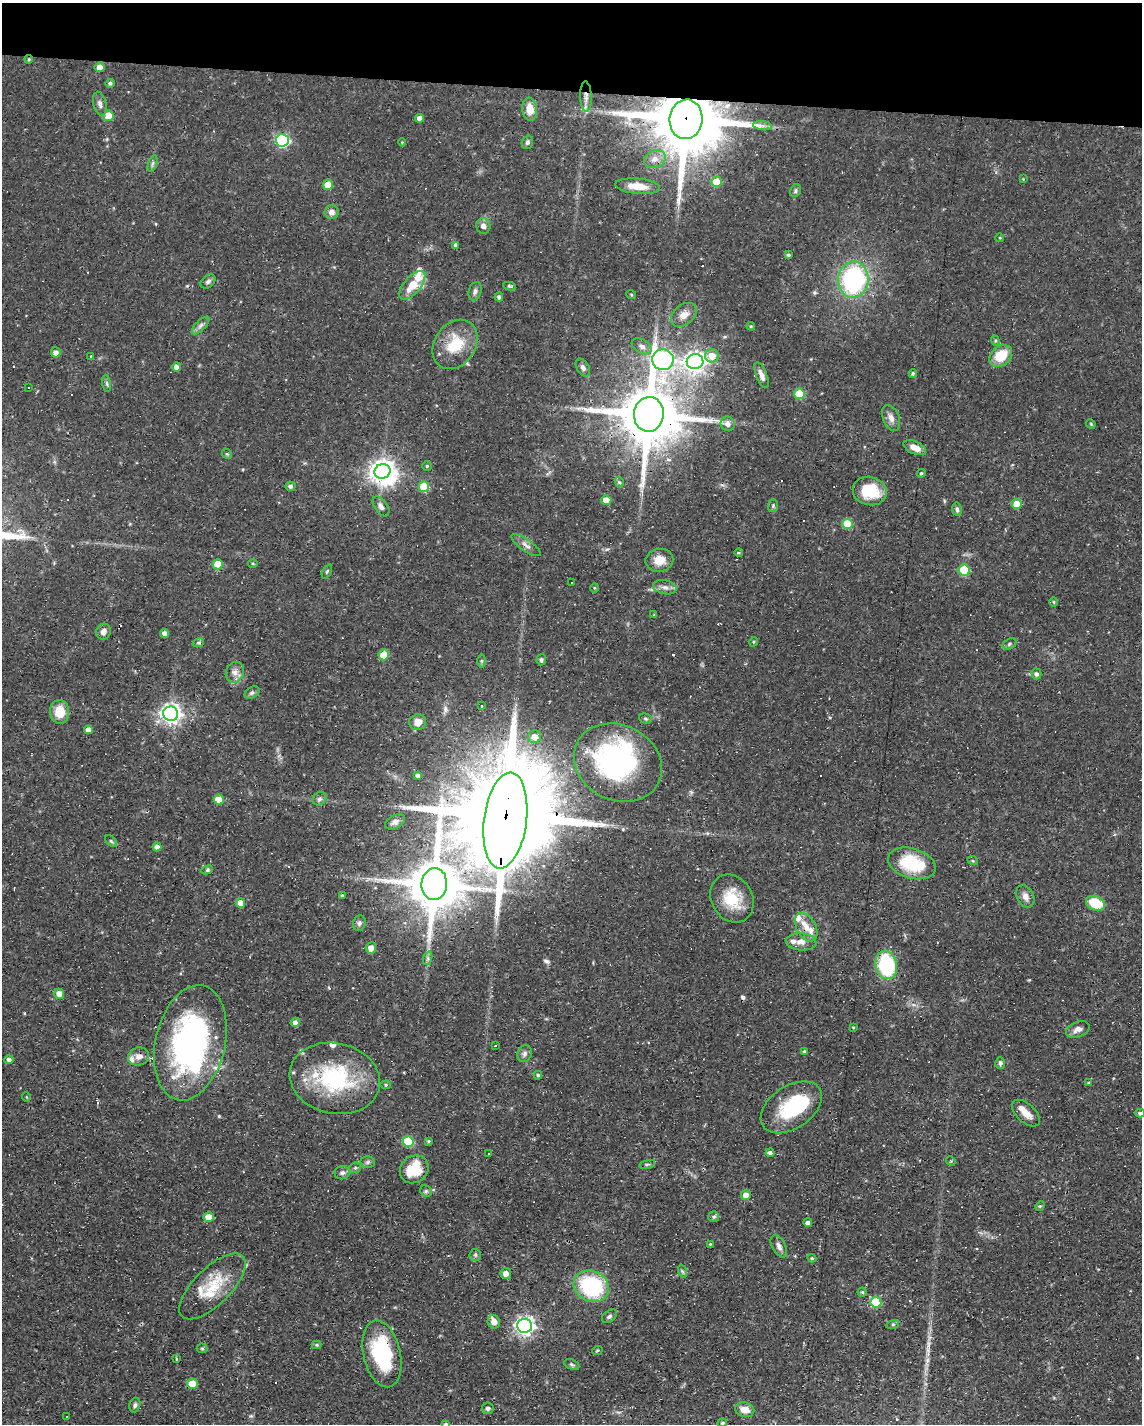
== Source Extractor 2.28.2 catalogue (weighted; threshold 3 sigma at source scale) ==
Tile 2 of 4 x 3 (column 2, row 1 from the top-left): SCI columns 1141-2280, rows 3059-4480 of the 4561 x 4584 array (HDU 1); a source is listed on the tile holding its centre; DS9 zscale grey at full resolution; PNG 1144 x 1426 px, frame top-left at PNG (2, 3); each listed source drawn as its Kron ellipse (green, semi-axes under 4 px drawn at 4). Shown black and unused: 6% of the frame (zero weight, under 3 of 4 exposures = <1% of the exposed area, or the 3 px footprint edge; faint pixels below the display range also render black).
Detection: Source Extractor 2.28.2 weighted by HDU 2 'WHT'; one run over the whole footprint, this tile lists its part. Background 0.0541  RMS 0.0032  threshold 0.0144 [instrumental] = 3 sigma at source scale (4.5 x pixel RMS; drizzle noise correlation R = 1.50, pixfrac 1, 0.05/0.05 arcsec/px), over >= 5 px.
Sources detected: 226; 4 inside a brighter object's white glare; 24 cosmic-ray / hot-pixel residue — neither listed nor drawn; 13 inside a brighter listed object's ellipse — not listed separately; the other 185 listed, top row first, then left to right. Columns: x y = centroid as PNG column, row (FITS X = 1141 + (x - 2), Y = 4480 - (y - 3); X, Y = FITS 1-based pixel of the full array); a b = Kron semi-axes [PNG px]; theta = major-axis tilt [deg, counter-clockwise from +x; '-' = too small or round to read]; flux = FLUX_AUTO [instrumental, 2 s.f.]
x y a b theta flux
29 59 4 4 - 0.36
100 67 5 4 - 2.8
110 83 4 4 - 0.74
586 97 15 5 -88 2.2
100 104 12 6 -77 1.4
530 109 11 7 -84 4.2
108 116 5 5 - 5.7
419 118 4 4 - 2.1
686 119 20 16 85 4100
762 126 9 4 -8 1.2
282 140 6 6 - 45
402 142 4 4 - 0.3
527 142 7 5 73 0.74
655 159 11 8 23 2.5
153 163 9 4 71 0.65
1023 179 4 4 - 0.27
716 182 5 5 - 9.4
328 185 5 5 - 6.1
638 186 22 7 -5 5.6
795 191 7 5 58 0.61
332 212 7 7 - 1.7
483 226 8 7 - 1.5
1000 238 4 3 - 0.26
455 246 3 3 - 3
788 255 4 3 - 0.61
853 279 18 15 87 47
208 281 8 6 41 1
412 285 17 8 50 7.3
510 286 6 4 -9 0.53
475 291 9 6 75 1.1
631 294 5 3 - 0.31
499 297 4 4 - 0.85
684 315 14 10 38 2.8
201 325 11 5 45 1.1
751 326 4 4 - 0.36
995 341 5 4 - 0.38
455 344 26 20 56 11
642 346 11 7 -31 1.5
56 352 5 5 - 1.6
91 356 3 3 - 0.71
712 356 7 6 - 3.9
1001 356 12 9 40 8.2
663 360 10 10 - 130
695 362 8 7 - 180
176 367 5 4 - 1.6
583 367 10 6 -59 1.1
913 373 4 3 - 0.47
762 375 14 5 -68 1.8
107 383 9 4 -81 0.63
28 387 3 3 - 4
799 394 5 5 - 11
649 414 17 15 84 2900
891 418 13 8 -67 2
728 424 7 7 - 1.6
1091 424 5 4 - 0.3
915 448 12 6 -24 2.7
227 454 5 4 - 0.43
427 466 5 5 - 0.42
383 471 8 7 - 280
921 473 4 3 - 0.39
619 482 5 3 - 0.44
290 486 5 5 - 0.63
424 487 5 5 - 9.8
870 491 17 14 -12 11
606 500 5 4 - 5.1
1017 504 5 5 - 5
773 505 6 5 - 0.57
381 506 11 6 -55 1.4
957 509 7 5 -79 0.79
847 524 5 5 - 11
526 545 17 5 -35 1.6
739 553 4 3 - 0.32
659 560 14 11 10 4.3
218 564 5 5 - 6.5
253 564 5 3 - 0.38
964 570 5 5 - 15
327 571 7 4 63 0.47
572 582 3 3 - 0.48
665 587 12 7 -11 1.6
594 588 4 3 - 0.28
1054 602 5 3 - 0.3
654 615 3 3 - 0.33
103 632 8 7 - 1.6
165 633 4 4 - 1.8
753 642 5 3 - 0.32
198 643 6 4 18 0.54
1009 644 7 5 29 0.58
384 655 5 5 - 7.6
541 660 5 5 - 0.63
481 661 6 4 90 0.51
235 672 10 9 - 2
1036 674 5 5 - 0.85
252 693 8 5 30 0.76
482 705 3 3 - 4.5
60 712 12 9 -83 5.9
171 714 7 7 - 160
645 718 6 5 - 0.56
418 722 8 8 - 2.9
88 730 4 4 - 2
534 737 6 6 - 3
618 763 45 37 -26 63
418 776 4 4 - 0.91
319 799 7 6 - 0.89
219 800 5 5 - 4.8
505 820 48 21 83 11000
395 822 10 6 29 1.5
111 841 7 4 -45 0.5
157 847 4 4 - 2
973 861 5 3 - 0.32
912 863 24 15 -16 15
207 870 6 4 25 0.6
434 884 16 12 84 2000
342 895 4 4 - 0.58
1025 896 12 8 -62 2
732 898 25 20 -60 10
240 903 4 4 - 4.1
1096 903 10 7 -21 9.6
359 923 8 6 75 0.94
806 927 15 9 -61 3.6
801 942 15 8 -3 2.4
371 948 5 5 - 2.5
428 958 7 4 72 0.68
886 965 14 10 -77 25
59 994 5 5 - 2.7
295 1022 5 4 - 1.7
853 1027 4 2 - 0.25
1078 1029 12 7 20 2
190 1043 58 35 77 82
495 1046 3 3 - 0.62
804 1051 3 3 - 0.4
525 1054 8 7 - 1.2
139 1056 10 9 - 2
9 1060 4 4 - 1
1000 1063 6 5 - 0.75
538 1075 4 4 - 0.51
335 1078 46 35 -12 34
1089 1083 4 3 - 0.34
386 1085 5 4 - 0.47
26 1097 5 3 - 0.25
791 1107 34 21 34 18
1026 1113 17 9 -42 3.3
1140 1113 4 4 - 0.67
408 1141 5 5 - 16
429 1141 4 3 - 0.38
770 1153 4 4 - 0.81
489 1154 2 2 - 0.25
951 1161 5 4 - 0.31
368 1162 7 6 - 0.77
647 1164 8 3 13 0.48
355 1168 6 5 - 0.57
414 1169 15 13 40 8.5
342 1173 7 6 - 0.97
426 1191 6 5 - 0.57
746 1195 5 5 - 2.8
1040 1206 5 4 - 0.35
208 1217 5 5 - 4.4
714 1217 5 5 - 0.71
808 1223 4 4 - 1.2
710 1244 4 3 - 0.3
779 1246 12 6 -61 1.5
475 1255 6 5 - 0.67
812 1258 4 4 - 0.43
682 1271 7 4 -71 0.52
506 1273 5 5 - 2.1
212 1286 43 18 45 12
591 1286 18 15 -26 32
862 1292 4 4 - 0.49
876 1302 5 5 - 16
609 1316 8 5 40 0.87
494 1322 7 6 - 2.4
893 1324 6 4 19 0.46
525 1326 7 7 - 130
317 1345 5 4 - 0.4
202 1348 5 5 - 0.45
597 1351 5 3 - 0.31
382 1354 34 18 -77 27
176 1359 3 3 - 1.1
572 1365 8 5 -23 0.58
192 1384 5 5 - 6.5
135 1405 7 5 73 0.81
488 1408 6 6 - 1
745 1410 10 7 -14 3.1
66 1417 3 2 - 0.28
722 1423 5 4 - 0.56
446 1424 4 4 - 0.6
Overlapping masked pixels (flux is a lower limit): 10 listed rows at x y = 29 59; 586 97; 686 119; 649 414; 618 763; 505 820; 434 884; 806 927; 335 1078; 382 1354
Isophote crosses this tile's border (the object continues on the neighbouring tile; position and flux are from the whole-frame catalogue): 2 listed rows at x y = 1140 1113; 446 1424